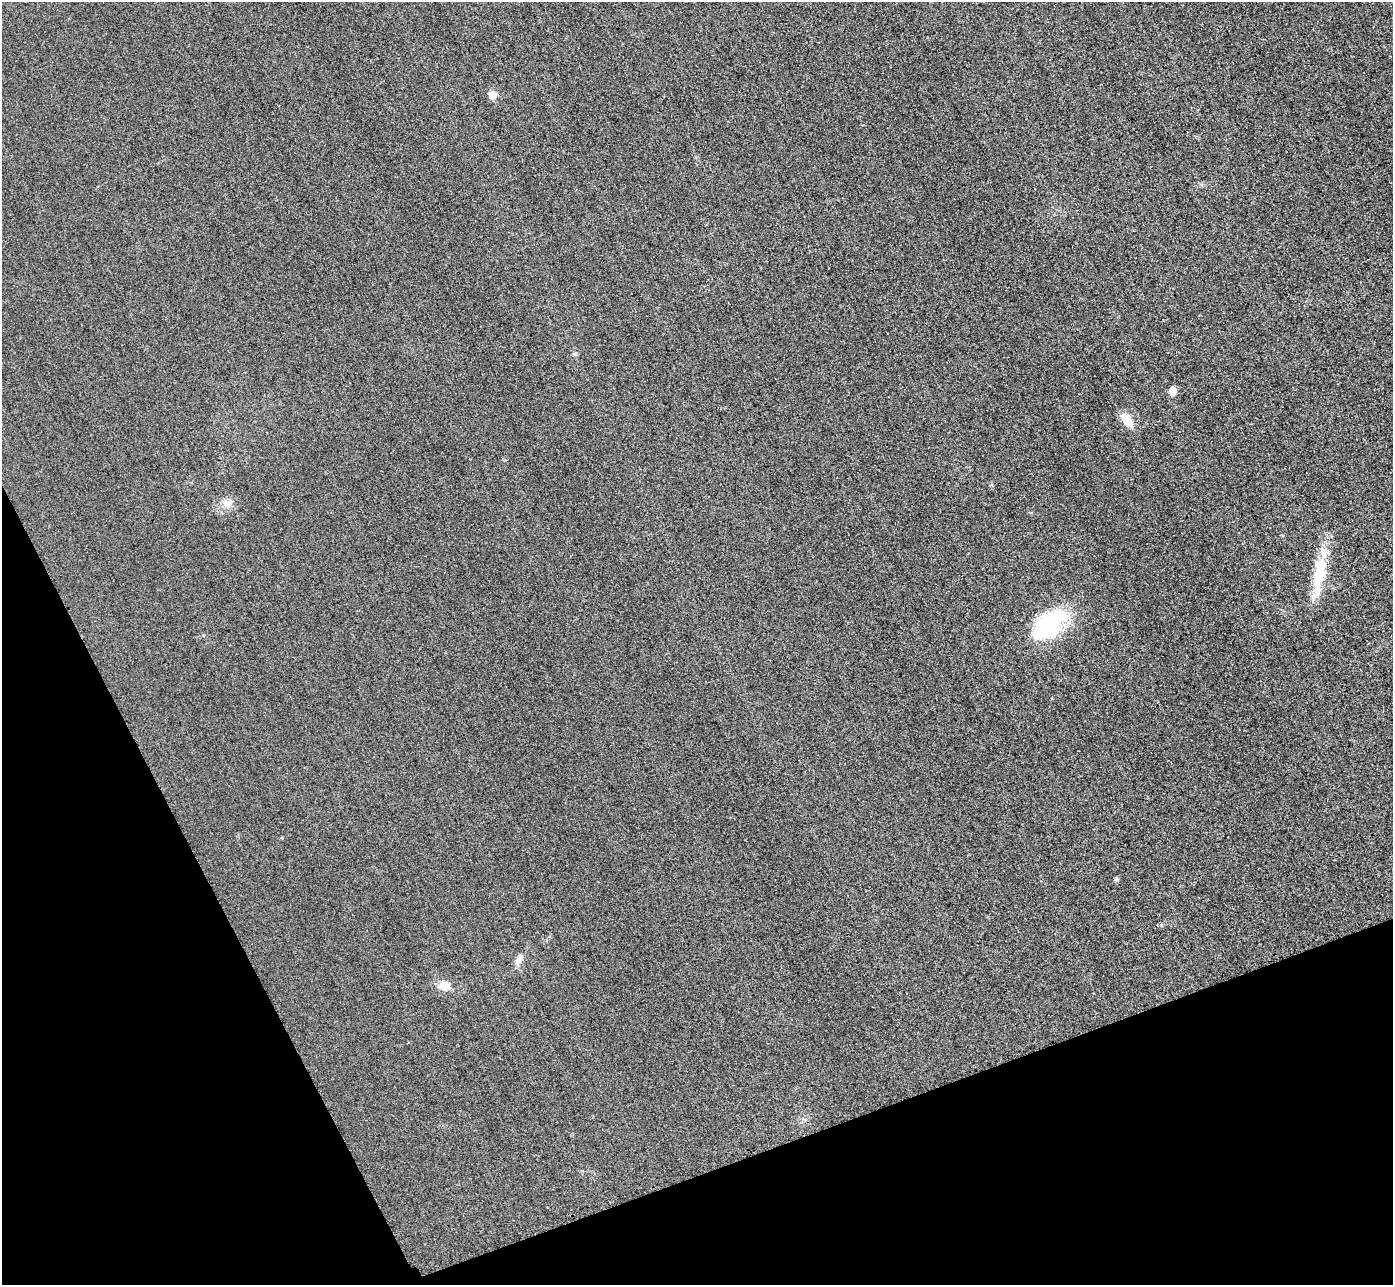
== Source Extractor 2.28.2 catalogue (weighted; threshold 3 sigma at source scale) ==
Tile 14 of 4 x 4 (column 2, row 4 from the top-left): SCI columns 1422-2812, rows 307-1589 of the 5625 x 5613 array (HDU 1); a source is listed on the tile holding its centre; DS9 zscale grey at full resolution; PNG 1395 x 1287 px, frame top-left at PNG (2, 2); no overlay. Shown black and unused: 19% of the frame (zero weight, under 3 of 4 exposures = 3% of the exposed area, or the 3 px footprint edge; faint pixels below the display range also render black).
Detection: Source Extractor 2.28.2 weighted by HDU 2 'WHT'; one run over the whole footprint, this tile lists its part. Background 0.0651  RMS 0.019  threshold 0.0834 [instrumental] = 3 sigma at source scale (4.5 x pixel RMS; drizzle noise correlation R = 1.50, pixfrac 1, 0.05/0.05 arcsec/px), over >= 5 px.
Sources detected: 10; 1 inside a brighter object's white glare — not listed; the other 9 listed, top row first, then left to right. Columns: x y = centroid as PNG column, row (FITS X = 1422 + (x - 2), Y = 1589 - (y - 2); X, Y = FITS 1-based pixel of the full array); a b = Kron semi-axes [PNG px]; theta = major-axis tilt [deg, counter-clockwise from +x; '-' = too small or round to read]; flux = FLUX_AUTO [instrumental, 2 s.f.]
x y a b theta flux
492 95 5 5 - 35
1172 391 6 5 - 23
1127 420 14 8 -54 32
226 503 13 10 -35 14
1319 572 40 18 82 68
1049 625 43 24 44 150
1116 879 5 4 - 3.6
519 959 15 8 62 12
444 986 13 10 -4 21